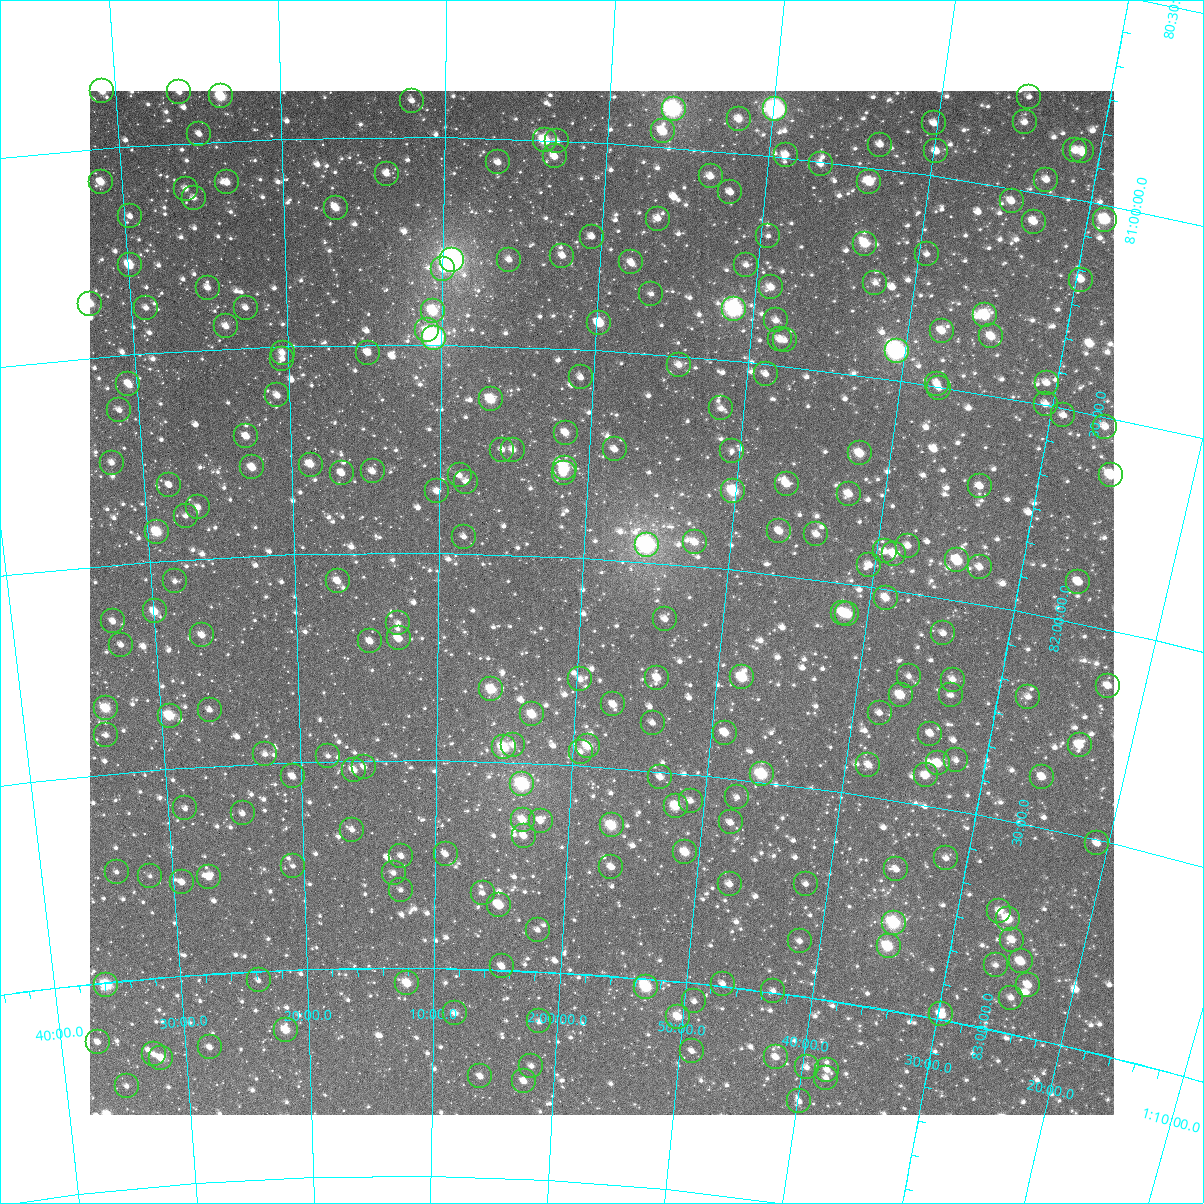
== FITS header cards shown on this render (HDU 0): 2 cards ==
NAXIS1  =                 1024
NAXIS2  =                 1024

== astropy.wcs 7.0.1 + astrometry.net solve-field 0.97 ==
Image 1024 x 1024 px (HDU 0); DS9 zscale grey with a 90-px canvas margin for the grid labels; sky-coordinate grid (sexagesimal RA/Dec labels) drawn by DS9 from the SOLVED WCS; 243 Tycho-2 reference stars matched to detected sources circled (green)
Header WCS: RA---TAN-SIP/DEC--TAN-SIP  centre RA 01:58:33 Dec +82:06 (29.64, +82.10 deg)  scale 8.66 arcsec/px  FOV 147.9' x 147.9'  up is +176 deg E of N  parity flipped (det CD > 0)
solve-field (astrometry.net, Tycho-2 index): VERIFIED the header's WCS against the Tycho-2 star catalogue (verified at 6 index scales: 12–243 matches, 0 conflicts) and refined it, rather than solving blind
Solved WCS: RA---TAN-SIP/DEC--TAN-SIP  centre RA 01:58:33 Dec +82:06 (29.64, +82.10 deg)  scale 8.66 arcsec/px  FOV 147.9' x 147.9'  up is +176 deg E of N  parity flipped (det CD > 0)
The solver's refit moves the header's centre by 0.24 arcsec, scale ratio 1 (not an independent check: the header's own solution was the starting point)
Tycho-2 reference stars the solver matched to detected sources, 243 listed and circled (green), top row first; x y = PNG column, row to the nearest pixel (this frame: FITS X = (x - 90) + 1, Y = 1024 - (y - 91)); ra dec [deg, ICRS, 3 dp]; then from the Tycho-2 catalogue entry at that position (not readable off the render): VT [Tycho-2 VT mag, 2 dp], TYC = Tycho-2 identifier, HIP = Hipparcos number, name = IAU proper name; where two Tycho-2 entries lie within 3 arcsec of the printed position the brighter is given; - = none
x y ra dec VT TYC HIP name
102 91 37.694 +80.864 10.60 4507-683-1 - -
179 92 36.531 +80.877 10.95 4507-357-1 - -
221 96 35.906 +80.893 9.11 4507-436-1 - -
1029 97 23.699 +80.777 11.98 4506-1062-1 - -
412 101 33.001 +80.913 11.66 4507-387-1 - -
674 109 29.012 +80.908 7.24 4506-807-1 9014 -
775 109 27.471 +80.886 7.12 4506-1383-1 8519 -
739 119 28.012 +80.920 10.66 4506-1033-1 - -
1025 122 23.702 +80.839 11.54 4506-1182-1 - -
934 123 25.054 +80.875 11.76 4506-1465-1 - -
663 131 29.154 +80.964 10.06 4506-1137-1 - -
199 134 36.263 +80.981 11.35 4507-283-1 - -
545 140 30.952 +81.000 9.00 4507-405-1 9633 -
557 141 30.760 +81.001 11.99 4507-392-1 - -
880 145 25.824 +80.943 11.15 4506-1090-1 - -
1075 150 22.874 +80.885 10.69 4506-902-1 - -
936 151 24.962 +80.941 10.89 4506-1457-1 - -
1082 151 22.775 +80.883 10.66 4506-1301-1 - -
786 155 27.242 +80.994 10.94 4506-767-1 - -
555 156 30.794 +81.039 10.45 4507-453-1 - -
498 162 31.662 +81.058 10.99 4507-328-1 - -
821 164 26.692 +81.008 11.97 4506-1277-1 - -
387 174 33.390 +81.088 11.34 4507-332-1 - -
711 176 28.364 +81.062 10.65 4506-1467-1 - -
1046 180 23.228 +80.967 11.52 4506-1419-1 - -
101 182 37.826 +81.081 10.09 4507-702-1 - -
227 182 35.868 +81.100 10.73 4507-580-1 - -
869 182 25.914 +81.035 9.68 4506-1115-1 - -
186 189 36.515 +81.110 11.49 4507-325-1 - -
730 192 28.039 +81.096 11.14 4506-882-1 - -
194 198 36.398 +81.133 12.00 4507-610-1 - -
1012 201 23.700 +81.031 10.67 4506-1188-1 - -
336 208 34.184 +81.169 10.30 4507-500-1 - -
130 216 37.412 +81.168 11.66 4507-443-1 - -
658 219 29.131 +81.174 11.27 4506-813-1 - -
1105 220 22.230 +81.035 8.94 4506-649-1 - -
1034 222 23.308 +81.071 10.77 4506-830-1 - -
768 236 27.387 +81.192 12.31 4506-924-1 - -
592 237 30.152 +81.227 11.80 4507-590-1 - -
865 244 25.858 +81.184 9.54 4506-983-1 - -
927 254 24.879 +81.189 11.62 4506-1061-1 - -
562 256 30.601 +81.276 11.28 4507-257-1 - -
452 260 32.355 +81.296 6.05 4507-1528-1 10054 -
509 260 31.444 +81.291 11.40 4507-108-1 - -
631 262 29.509 +81.283 11.07 4506-1443-1 - -
130 265 37.477 +81.284 9.76 4507-247-1 - -
746 265 27.686 +81.267 12.38 4506-822-1 - -
443 269 32.492 +81.317 10.72 4507-468-1 - -
1081 280 22.419 +81.188 10.58 4506-498-1 - -
875 283 25.616 +81.274 11.74 4506-829-1 - -
771 287 27.254 +81.315 10.75 4506-1335-1 - -
208 288 36.259 +81.351 11.05 4507-413-1 - -
651 294 29.151 +81.355 11.97 4506-877-1 - -
90 304 38.147 +81.370 10.19 4507-411-1 - -
146 308 37.263 +81.390 11.43 4507-583-1 - -
246 308 35.660 +81.403 11.43 4507-306-1 - -
734 309 27.810 +81.375 7.42 4506-947-1 8624 -
433 311 32.647 +81.418 9.24 4507-784-1 - -
985 315 23.817 +81.313 9.16 4506-420-1 7388 -
776 320 27.121 +81.393 11.12 4506-1328-1 - -
599 323 29.955 +81.433 9.73 4506-1122-1 - -
226 326 35.992 +81.446 11.26 4507-280-1 - -
427 330 32.744 +81.464 10.80 4507-851-1 - -
942 331 24.460 +81.366 10.54 4506-1011-1 - -
991 336 23.665 +81.360 10.00 4506-463-1 - -
434 338 32.625 +81.482 6.99 4507-1043-1 10144 -
780 339 27.027 +81.437 11.08 4506-1077-1 - -
785 340 26.951 +81.437 11.56 4506-1291-1 - -
897 351 25.132 +81.430 7.13 4506-888-1 7813 -
283 353 35.088 +81.515 11.27 4507-891-1 - -
368 353 33.703 +81.519 10.88 4507-950-1 - -
282 359 35.098 +81.529 12.07 4507-923-1 10908 -
679 365 28.622 +81.521 10.73 4506-885-1 - -
766 374 27.195 +81.523 11.31 4506-867-1 - -
581 377 30.208 +81.567 11.46 4507-819-1 - -
1047 383 22.656 +81.447 11.27 4506-201-1 - -
128 384 37.638 +81.570 10.15 4507-386-1 - -
937 384 24.412 +81.493 11.60 4506-984-1 - -
939 388 24.365 +81.503 11.56 4506-40-1 - -
277 395 35.203 +81.617 10.77 4507-1013-1 - -
491 399 31.675 +81.628 9.34 4507-998-1 - -
1046 404 22.611 +81.498 11.19 4506-200-1 - -
721 408 27.871 +81.617 11.14 4506-973-1 - -
119 410 37.820 +81.631 11.16 4507-905-1 - -
1063 415 22.297 +81.516 11.84 4506-133-1 - -
1105 427 21.590 +81.524 10.71 4506-36-1 - -
566 433 30.411 +81.701 10.60 4507-805-1 - -
246 436 35.742 +81.713 11.14 4507-801-1 - -
615 449 29.581 +81.735 10.89 4506-955-1 - -
502 450 31.464 +81.749 11.65 4507-822-1 - -
513 450 31.279 +81.748 11.31 4507-767-1 - -
732 451 27.625 +81.716 12.15 4506-1360-1 - -
860 453 25.502 +81.686 9.77 4506-1411-1 - -
112 463 38.012 +81.756 11.26 4507-1335-1 - -
311 465 34.680 +81.786 10.16 4507-957-1 10778 -
252 467 35.664 +81.788 10.19 4507-1044-1 - -
565 468 30.399 +81.786 9.37 4507-823-1 - -
373 471 33.636 +81.804 10.70 4507-1006-1 - -
342 473 34.160 +81.807 10.81 4507-911-1 - -
564 473 30.413 +81.800 10.80 4507-897-1 - -
460 475 32.168 +81.813 11.52 4507-847-1 - -
1111 475 21.335 +81.635 9.32 4506-128-1 - -
466 482 32.060 +81.827 11.50 4507-862-1 - -
787 484 26.650 +81.781 10.52 4506-1025-1 - -
169 485 37.080 +81.819 11.77 4507-1308-1 - -
980 486 23.438 +81.721 10.82 4506-227-1 - -
437 491 32.549 +81.852 11.22 4507-874-1 - -
733 491 27.536 +81.811 8.94 4506-896-1 - -
849 494 25.593 +81.786 10.35 4506-1425-1 - -
198 507 36.610 +81.877 11.27 4507-1504-1 - -
186 516 36.837 +81.896 11.39 4507-1399-1 - -
779 531 26.685 +81.895 10.48 4506-763-1 - -
157 532 37.344 +81.929 9.16 4507-1457-1 - -
816 534 26.052 +81.893 11.01 4506-1400-1 - -
464 537 32.073 +81.960 12.16 4507-1411-1 - -
695 542 28.106 +81.943 10.52 4506-1668-1 - -
647 545 28.927 +81.959 7.07 4506-1714-1 8979 -
908 546 24.477 +81.890 11.18 4506-459-1 - -
885 551 24.856 +81.911 12.08 4506-547-1 - -
894 554 24.694 +81.915 10.20 4506-494-1 - -
957 560 23.605 +81.906 9.28 4506-554-1 - -
869 565 25.082 +81.949 10.97 4506-329-1 - -
980 567 23.210 +81.912 11.18 4506-385-1 - -
175 581 37.089 +82.052 11.99 4507-1380-1 - -
338 581 34.259 +82.067 10.69 4507-1304-1 - -
1078 582 21.505 +81.903 10.85 4506-235-1 - -
886 598 24.720 +82.022 10.41 4506-333-1 - -
155 611 37.484 +82.120 9.90 4507-1171-1 - -
843 613 25.424 +82.071 10.01 4506-352-1 - -
847 614 25.342 +82.073 9.43 4506-425-1 - -
665 619 28.505 +82.133 11.59 4506-1595-1 - -
113 621 38.222 +82.136 11.39 4507-1485-1 - -
398 623 33.202 +82.170 11.78 4507-1319-1 - -
943 633 23.635 +82.085 11.28 4506-159-1 - -
202 635 36.677 +82.185 10.69 4507-1503-1 - -
399 638 33.193 +82.207 10.39 4507-1067-1 - -
370 641 33.702 +82.213 11.02 4507-1340-1 - -
121 645 38.115 +82.194 11.54 4507-1376-1 - -
909 676 24.112 +82.199 11.76 4506-476-1 - -
742 677 27.045 +82.256 9.15 4506-1546-1 - -
657 678 28.560 +82.276 10.25 4506-1584-1 - -
580 679 29.930 +82.292 11.26 4506-1588-1 - -
953 680 23.336 +82.190 11.32 4506-88-1 - -
1108 686 20.628 +82.133 11.18 4506-465-1 - -
491 689 31.525 +82.326 9.62 4507-1312-1 - -
901 695 24.204 +82.248 9.81 4506-220-1 - -
951 695 23.315 +82.228 11.83 4506-483-1 - -
1028 697 21.959 +82.198 11.66 4506-250-1 - -
613 704 29.309 +82.348 11.06 4506-1681-1 - -
106 708 38.494 +82.343 9.33 4507-1421-1 - -
210 710 36.617 +82.365 11.12 4507-1209-1 - -
880 713 24.527 +82.298 11.52 4506-362-1 - -
532 714 30.764 +82.383 9.81 4507-1446-1 - -
170 716 37.349 +82.374 9.17 4507-1233-1 - -
653 723 28.577 +82.385 11.65 4506-1711-1 - -
725 733 27.250 +82.392 10.19 4506-1599-1 - -
930 734 23.565 +82.328 11.48 4506-544-1 - -
106 735 38.528 +82.408 11.21 4507-1188-1 - -
513 745 31.092 +82.458 11.24 4507-1060-1 - -
1080 745 20.893 +82.287 10.64 4506-330-1 - -
588 746 29.727 +82.451 9.56 4506-1480-1 - -
504 747 31.266 +82.465 9.04 4507-1047-1 - -
581 752 29.852 +82.466 11.32 4506-1525-1 - -
265 754 35.646 +82.479 11.53 4507-1102-1 - -
328 756 34.492 +82.488 12.01 4507-1196-1 - -
956 760 23.027 +82.380 11.42 4506-472-1 - -
938 763 23.337 +82.395 10.24 4506-471-1 - -
868 765 24.585 +82.425 10.73 4506-73-1 7633 -
364 767 33.826 +82.516 12.04 4616-2530-1 - -
354 770 34.024 +82.523 10.28 4616-1438-1 - -
762 774 26.500 +82.482 8.71 4506-61-1 - -
926 775 23.515 +82.427 11.28 4506-558-1 - -
293 776 35.156 +82.535 10.88 4616-1470-1 - -
660 777 28.352 +82.514 11.26 4615-3716-1 - -
1042 777 21.432 +82.380 10.90 4506-379-1 - -
522 784 30.893 +82.552 8.14 4616-838-1 9615 -
737 797 26.903 +82.544 12.34 4615-606-1 - -
691 801 27.753 +82.564 11.35 4615-1894-1 - -
676 806 28.023 +82.580 9.65 4615-3769-1 - -
185 808 37.181 +82.599 11.56 4616-2486-1 - -
243 813 36.112 +82.619 11.21 4616-1164-1 - -
523 820 30.860 +82.637 10.06 4616-672-1 - -
541 821 30.526 +82.637 10.89 4616-754-1 - -
731 822 26.971 +82.606 11.14 4615-481-1 - -
612 825 29.187 +82.638 9.22 4615-3770-1 - -
352 830 34.065 +82.666 11.46 4616-2082-1 - -
524 836 30.823 +82.675 11.05 4616-1340-1 - -
1097 843 20.194 +82.508 11.28 4615-501-1 - -
685 852 27.764 +82.688 9.86 4615-1814-1 - -
446 854 32.297 +82.725 11.53 4616-876-1 - -
401 856 33.140 +82.730 11.26 4616-1184-1 - -
946 858 22.886 +82.616 11.42 4615-419-1 - -
293 866 35.202 +82.750 12.06 4616-1536-1 - -
611 867 29.144 +82.738 11.02 4615-3468-1 - -
896 869 23.770 +82.664 11.09 4615-306-1 - -
117 872 38.566 +82.738 11.99 4616-1110-1 - -
394 873 33.285 +82.772 11.59 4616-1084-1 - -
150 876 37.937 +82.754 12.68 4616-1200-1 - -
209 877 36.824 +82.767 10.61 4616-1892-1 - -
182 882 37.335 +82.776 10.93 4616-2510-1 - -
730 884 26.863 +82.754 10.90 4615-950-1 - -
806 884 25.423 +82.731 12.11 4615-1027-1 - -
401 890 33.148 +82.812 12.30 4616-1906-1 - -
483 893 31.570 +82.816 12.10 4616-1242-1 - -
499 905 31.250 +82.843 10.11 4616-742-1 9717 -
999 911 21.714 +82.717 11.23 4615-1161-1 - -
1008 919 21.522 +82.732 9.43 4615-584-1 - -
894 923 23.655 +82.792 8.29 4615-1151-1 - -
538 930 30.480 +82.900 11.65 4616-1600-1 - -
1012 940 21.367 +82.779 10.72 4615-1247-1 - -
800 941 25.391 +82.869 11.19 4615-2273-1 - -
889 946 23.672 +82.849 9.14 4615-1614-1 7346 -
1021 961 21.114 +82.825 10.16 4615-2410-1 - -
996 965 21.574 +82.846 11.96 4615-1480-1 - -
502 966 31.157 +82.991 10.72 4616-1038-1 - -
259 980 35.961 +83.022 11.94 4616-1926-1 - -
407 983 33.018 +83.036 9.79 4616-1402-1 - -
723 984 26.780 +82.993 11.96 4615-1811-1 - -
106 985 38.972 +83.007 8.53 4616-590-1 - -
1028 985 20.883 +82.877 10.91 4615-1484-1 - -
646 987 28.279 +83.020 8.71 4615-1625-1 - -
773 991 25.773 +82.995 11.91 4615-1666-1 - -
1011 998 21.152 +82.916 11.36 4615-3061-1 - -
694 1001 27.303 +83.043 12.05 4615-1525-1 - -
455 1013 32.054 +83.108 11.14 4616-3149-1 - -
941 1014 22.425 +82.988 9.95 4615-3181-1 - -
678 1017 27.596 +83.084 10.00 4615-1697-1 - -
539 1021 30.360 +83.120 11.64 4616-3115-1 - -
286 1030 35.460 +83.144 9.74 4616-3009-1 - -
98 1042 39.254 +83.141 11.19 4616-3095-1 - -
210 1047 37.011 +83.177 11.34 4616-3112-1 - -
692 1051 27.243 +83.163 12.26 4615-1871-1 - -
154 1054 38.147 +83.183 11.95 4616-2922-1 - -
776 1057 25.551 +83.153 10.88 4615-1572-1 - -
161 1058 38.009 +83.194 10.07 4616-2808-1 - -
531 1066 30.476 +83.228 11.47 4616-54-1 - -
807 1067 24.902 +83.168 11.35 4615-3024-1 - -
827 1070 24.488 +83.166 11.54 4615-1441-1 - -
480 1076 31.507 +83.258 11.10 4616-2778-1 - -
826 1078 24.484 +83.185 11.62 4615-1510-1 - -
524 1081 30.613 +83.265 11.16 4616-56-1 - -
127 1086 38.759 +83.253 11.67 4616-2656-1 - -
799 1101 24.953 +83.251 11.53 4615-1519-1 - -